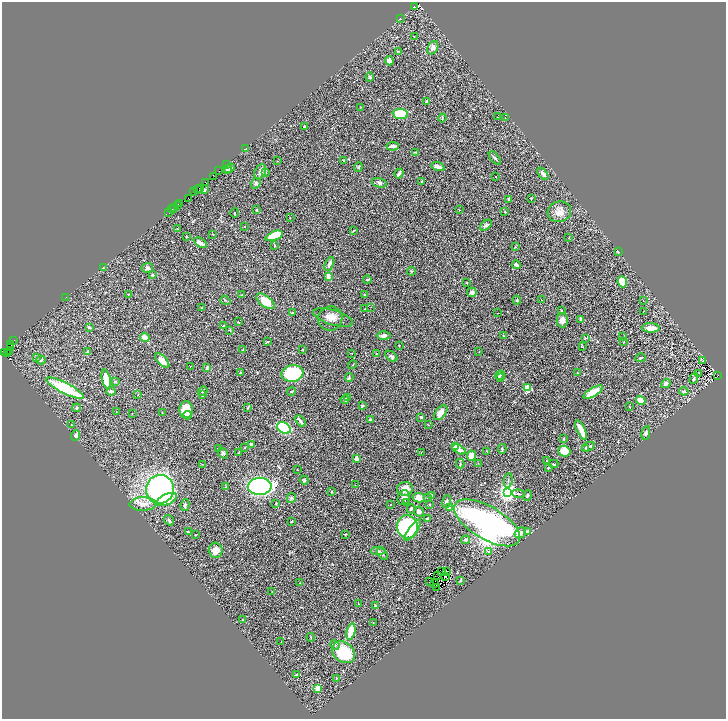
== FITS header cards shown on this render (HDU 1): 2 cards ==
NAXIS1  =                 1448
NAXIS2  =                 1433

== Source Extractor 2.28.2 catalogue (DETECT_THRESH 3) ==
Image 1448 x 1433 px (HDU 1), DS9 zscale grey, zoomed out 1/2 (1 PNG px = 2 x 2 image px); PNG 728 x 721 px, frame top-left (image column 1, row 1433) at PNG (2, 2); each listed source drawn as its Kron ellipse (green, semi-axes under 4 px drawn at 4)
Background 0.282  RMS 0.02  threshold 0.0605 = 3 sigma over >= 5 px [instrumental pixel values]
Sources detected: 320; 57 cannot appear on this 1/2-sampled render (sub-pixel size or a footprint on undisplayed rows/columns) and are neither listed nor drawn; the other 263 listed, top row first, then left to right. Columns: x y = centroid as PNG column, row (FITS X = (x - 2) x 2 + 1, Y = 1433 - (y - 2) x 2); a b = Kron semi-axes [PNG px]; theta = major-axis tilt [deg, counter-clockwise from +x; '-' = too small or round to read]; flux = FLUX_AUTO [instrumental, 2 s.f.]
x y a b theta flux
414 7 3 2 - 97
400 19 3 2 - 1.4
414 36 2 2 - 1.2
433 48 7 5 61 19
398 51 3 3 - 2.2
389 61 4 4 - 18
370 77 4 3 - 5.9
426 102 3 2 - 3.2
361 107 2 2 - 1.8
400 114 8 5 -5 130
497 117 2 1 - 1.5
442 118 4 2 - 3.1
505 118 3 2 - 1.4
304 127 2 2 - 17
393 146 6 3 5 12
246 149 2 2 - 17
416 152 4 2 - 4.3
495 158 8 3 -50 6.7
344 160 3 2 - 2.6
277 161 2 1 - 1.9
226 164 2 1 - 5.7
358 167 5 3 - 4.9
438 167 7 3 -17 19
227 169 4 4 - 7.7
230 169 5 3 - 9.6
219 171 2 1 - 27
260 172 8 5 64 15
266 172 3 2 - 2.2
399 173 5 3 - 8.8
543 174 7 4 -50 15
214 177 2 1 - 4.8
496 177 2 1 - 1.4
205 182 3 1 - 18
422 182 3 2 - 2.5
256 183 5 4 - 8.4
379 183 7 4 -14 9.3
197 189 3 1 - 50
199 189 2 1 - 64
205 190 2 2 - 8.2
193 192 2 1 - 49
188 198 2 1 - 25
531 198 3 3 - 3.3
508 199 3 2 - 8.1
180 203 2 1 - 75
178 206 2 2 - 150
175 207 2 1 - 37
172 209 4 2 - 9.4
257 210 2 2 - 13
459 210 2 2 - 1.3
505 212 2 2 - 4
559 212 12 10 16 36
169 213 2 1 - 3.1
235 213 5 2 - 3.1
290 217 2 1 - 2.7
486 225 7 4 41 7.2
245 226 2 2 - 1
177 229 2 2 - 1.7
353 231 3 2 - 2.3
213 234 3 2 - 1.8
186 236 2 2 - 7.5
274 236 9 4 21 110
568 238 2 2 - 1.7
200 243 7 3 -33 25
274 245 3 3 - 2.8
515 247 3 2 - 1.6
618 252 3 2 - 3.9
329 264 7 3 64 13
516 265 4 2 - 11
103 268 4 3 - 2.9
147 268 6 5 - 10
411 271 4 4 - 4.5
153 275 3 2 - 5.8
329 277 3 2 - 27
367 280 4 2 - 3.5
467 282 3 3 - 2.1
622 282 5 4 - 80
472 292 5 4 - 11
128 294 3 2 - 1.6
365 294 2 2 - 7.5
242 295 3 3 - 2.8
66 298 2 1 - 5.3
225 300 5 3 - 4.1
517 300 4 2 - 4.3
541 300 3 2 - 1.6
643 300 2 1 - 0.96
265 301 10 5 -38 73
371 307 2 1 - 2.4
202 308 3 2 - 1.5
365 309 3 1 - 2.4
561 311 3 2 - 4.6
644 311 2 1 - 1.1
293 312 3 2 - 2.3
498 313 2 1 - 2.1
330 318 12 12 - 34
333 318 21 7 -17 31
581 319 3 3 - 10
562 320 7 6 - 19
238 322 3 2 - 1.9
224 326 3 3 - 4.5
89 327 4 3 - 7.7
651 328 9 4 -3 43
230 330 3 2 - 2.3
384 335 7 4 0 11
503 336 2 2 - 1.9
145 337 5 3 - 29
623 337 3 2 - 2.1
585 338 4 3 - 3.5
14 340 2 1 - 40
267 342 4 2 - 3
624 342 3 2 - 1.7
10 344 2 1 - 370
399 345 2 2 - 2.9
582 347 3 2 - 1.6
10 348 2 1 - 46
243 350 3 2 - 2.4
302 350 2 2 - 1.5
9 351 4 1 - 32
88 352 4 4 - 8.8
479 352 2 2 - 2
4 353 2 1 - 180
7 353 2 1 - 7.8
377 353 3 2 - 1.7
352 354 2 1 - 1.2
391 356 7 4 -39 11
37 357 4 3 - 6.6
640 358 5 2 - 4.2
41 360 5 4 - 6.7
162 361 9 4 -47 32
702 361 3 1 - 1.9
352 365 5 2 - 2.9
190 367 2 1 - 0.96
207 368 4 2 - 8.3
240 373 3 2 - 6.3
577 373 2 2 - 2
699 373 2 1 - 1.6
292 374 11 8 9 290
500 375 5 3 - 13
718 375 2 1 - 4.7
349 377 4 3 - 5.2
501 377 2 2 - 1.8
694 378 6 2 69 8.3
106 379 10 4 -76 96
115 382 3 3 - 4.6
666 384 5 3 - 9.7
65 388 21 5 -27 220
527 388 4 3 - 59
111 391 4 3 - 11
203 391 5 2 - 3.4
291 391 4 2 - 3.5
684 391 4 4 - 4.7
593 392 11 4 29 72
138 395 3 2 - 2.2
203 395 3 2 - 3.9
348 398 4 3 - 4.9
345 399 4 3 - 5.8
641 400 5 4 - 46
362 406 4 3 - 4.5
630 407 3 1 - 1.5
77 408 4 3 - 5
247 408 4 3 - 3
186 410 8 6 87 76
116 412 2 2 - 1.5
162 412 2 1 - 2.3
132 413 3 2 - 1.4
441 413 8 5 52 29
187 415 4 4 - 7.4
421 417 4 3 - 7.1
370 420 3 2 - 8.1
300 421 6 2 -47 11
71 425 2 2 - 1.6
428 425 3 2 - 1.7
284 428 7 5 -31 280
581 430 11 3 -64 53
646 433 7 4 78 8.2
76 435 5 3 - 7.5
563 439 4 3 - 3
251 445 2 2 - 13
456 447 4 3 - 35
588 447 6 2 26 10
218 448 4 2 - 4.1
245 448 3 2 - 1.5
459 449 7 4 -27 18
502 449 5 3 - 5.1
585 449 3 2 - 3.5
487 451 3 2 - 2.4
564 451 6 5 - 85
239 452 4 2 - 2.4
421 452 2 1 - 1
223 453 5 3 - 8.7
472 456 5 4 - 36
356 458 3 3 - 14
547 461 2 2 - 3.2
478 463 2 2 - 1.2
202 464 3 2 - 1.3
460 464 5 3 - 4
554 464 4 2 - 3.4
548 468 2 2 - 5.9
297 470 2 2 - 1.5
304 480 4 3 - 4.9
508 480 7 3 82 5
355 485 2 1 - 2.3
260 486 12 8 2 560
226 487 2 2 - 3.8
160 489 14 14 - 880
405 489 8 7 - 42
331 492 3 2 - 2.1
507 492 4 3 - 2600
518 494 6 2 -5 4
432 495 3 2 - 4.3
527 496 5 3 - 7
291 498 5 4 - 6.5
404 498 7 6 - 14
419 498 6 4 -10 39
427 498 4 3 - 2.9
167 499 11 5 23 74
446 502 6 4 69 12
276 503 3 2 - 3.2
407 503 3 2 - 5.8
143 504 13 6 1 31
185 505 6 4 77 6.8
390 505 2 2 - 1.5
430 505 2 2 - 2.1
449 508 4 3 - 4.9
411 509 5 3 - 7.6
419 512 5 5 - 10
427 519 4 2 - 13
169 520 5 2 - 6.5
292 521 2 2 - 10
487 523 37 16 -30 1400
407 527 11 10 - 300
413 530 13 4 54 56
188 532 3 3 - 3.8
527 532 3 3 - 12
520 533 6 5 - 18
345 534 3 2 - 3.7
195 535 3 3 - 2.5
466 540 4 3 - 7.7
215 550 8 7 - 23
378 551 7 3 2 5.3
488 552 4 3 - 4.6
382 554 7 3 -49 6.3
442 571 3 1 - 0.097
447 572 2 1 - 0.8
437 575 2 1 - 0.22
446 576 3 2 - 0.04
461 580 4 2 - 3
430 582 2 1 - 0.52
300 583 3 2 - 1.6
435 584 3 1 - 1.3
437 587 3 1 - 3.5
272 591 2 2 - 1.6
358 604 3 2 - 2.3
375 606 3 2 - 12
243 620 3 2 - 1.7
373 623 3 1 - 1.6
351 631 8 4 77 73
311 637 4 1 - 2
281 642 2 1 - 1.4
335 645 5 4 - 6.3
343 652 12 10 -35 170
296 675 3 2 - 3.2
337 678 3 2 - 1.7
317 688 3 2 - 89
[57 sub-pixel or undisplayed-footprint detections neither listed nor drawn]